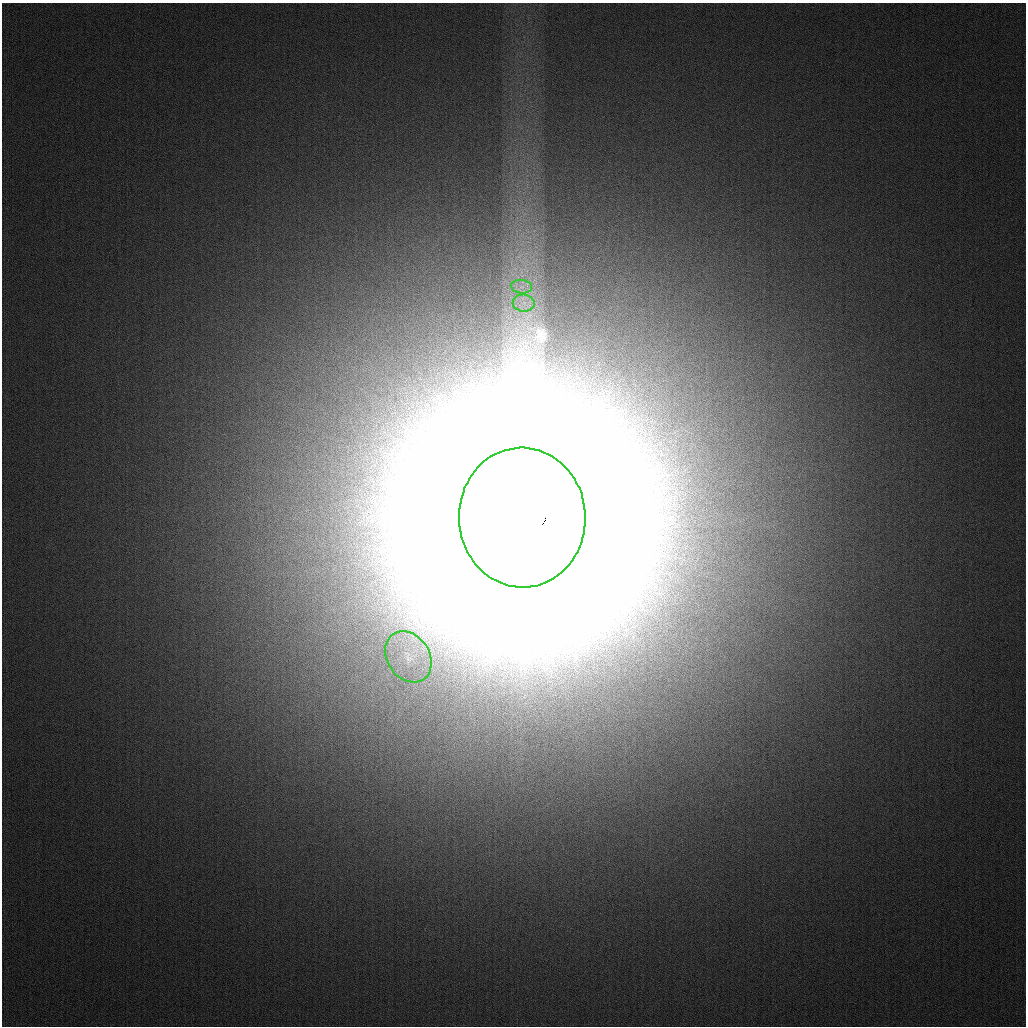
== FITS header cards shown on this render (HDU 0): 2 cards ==
NAXIS1  =                 1024
NAXIS2  =                 1024

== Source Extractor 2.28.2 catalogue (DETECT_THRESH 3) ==
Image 1024 x 1024 px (HDU 0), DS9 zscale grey, 1 PNG px = 1 image px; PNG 1028 x 1028 px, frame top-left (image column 1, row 1024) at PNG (2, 3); each listed source drawn as its Kron ellipse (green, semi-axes under 4 px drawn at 4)
Background 278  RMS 12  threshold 34.7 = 3 sigma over >= 5 px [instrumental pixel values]
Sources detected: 4; all 4 listed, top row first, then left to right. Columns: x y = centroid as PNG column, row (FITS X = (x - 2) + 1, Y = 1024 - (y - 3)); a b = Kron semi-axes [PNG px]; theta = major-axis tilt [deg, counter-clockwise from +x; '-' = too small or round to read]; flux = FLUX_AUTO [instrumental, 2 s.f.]
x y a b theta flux
522 287 10 6 -6 5.4e+03
524 303 11 8 -5 8.1e+03
522 518 70 63 -88 5.8e+07
408 657 27 21 -56 3.2e+04